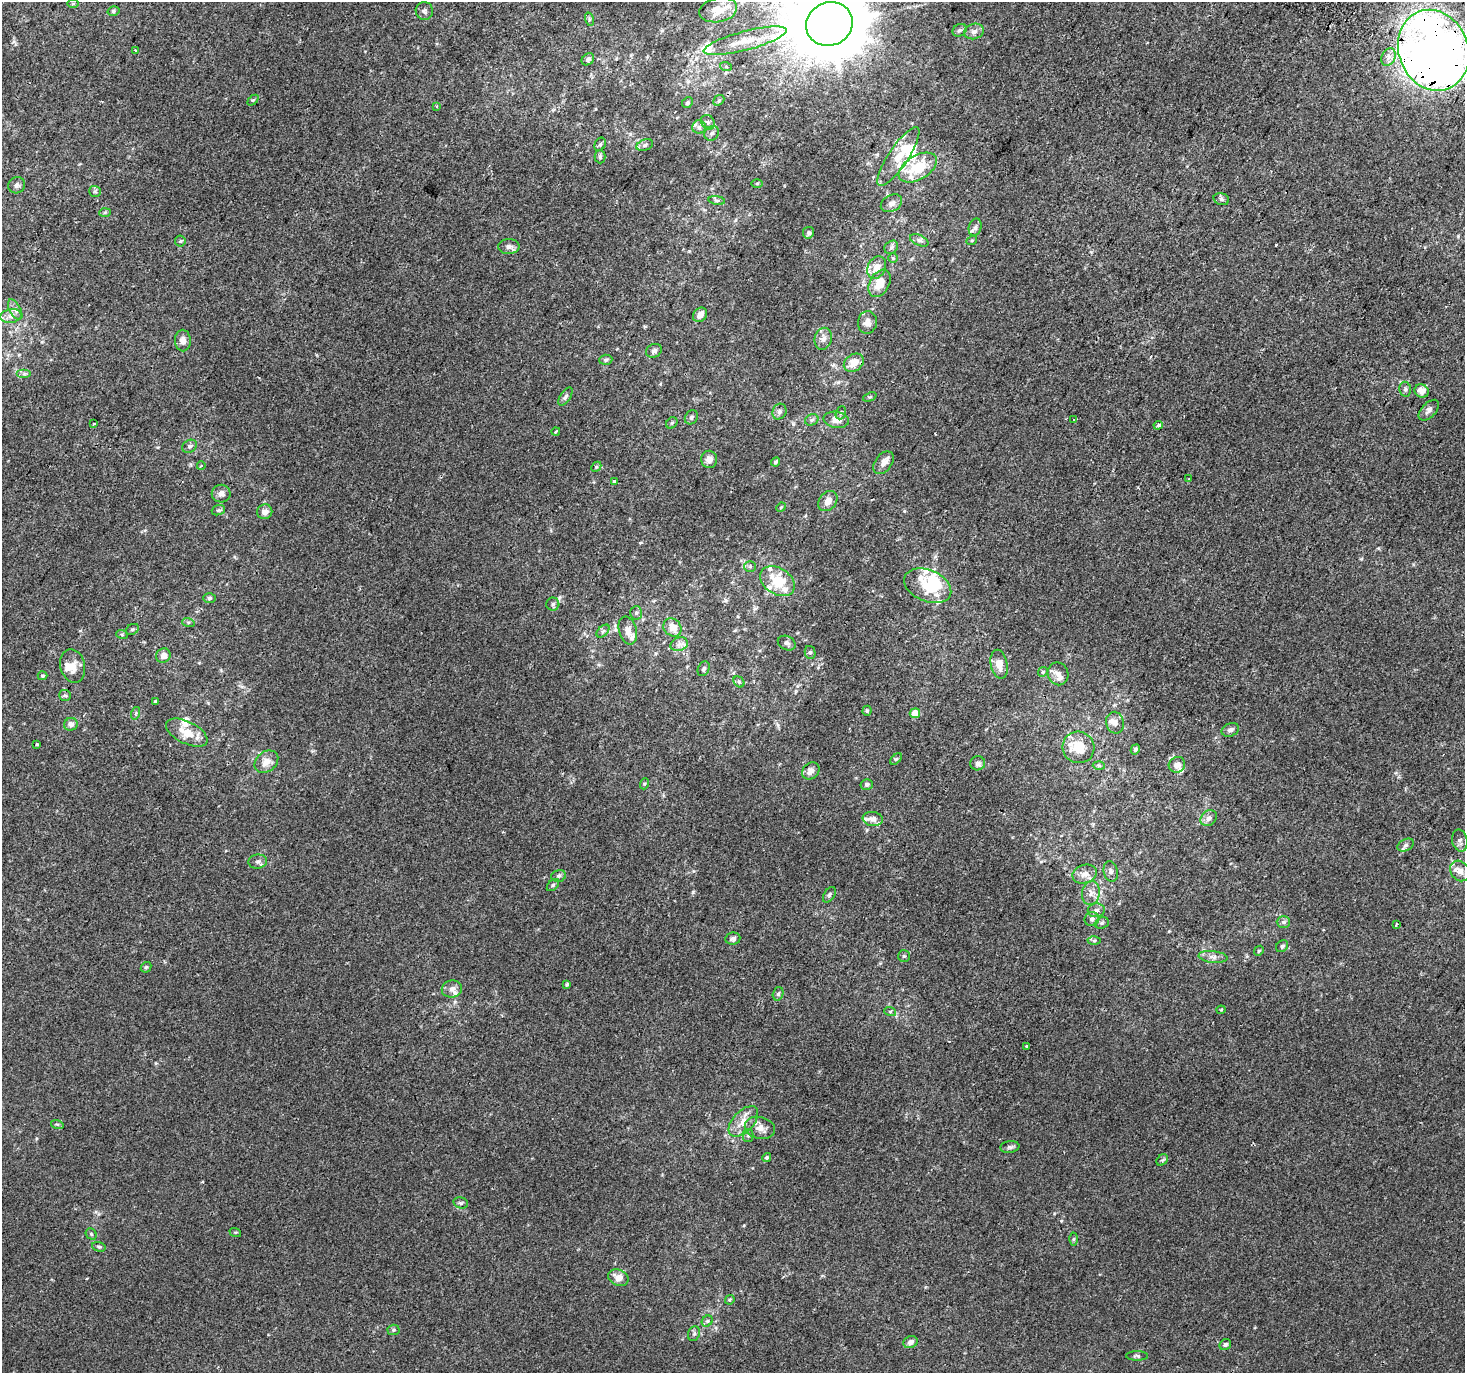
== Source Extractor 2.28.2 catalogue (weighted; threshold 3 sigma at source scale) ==
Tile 10 of 4 x 4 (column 2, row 3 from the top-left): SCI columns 1496-2958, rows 1668-3038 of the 5908 x 6010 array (HDU 1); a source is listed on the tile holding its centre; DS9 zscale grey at full resolution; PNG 1467 x 1375 px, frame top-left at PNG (2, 2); each listed source drawn as its Kron ellipse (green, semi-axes under 4 px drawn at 4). Shown black and unused: <1% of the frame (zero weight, under 2 of 3 exposures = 2% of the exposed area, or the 3 px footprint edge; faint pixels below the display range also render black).
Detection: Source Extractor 2.28.2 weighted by HDU 2 'WHT'; one run over the whole footprint, this tile lists its part. Background 6.26e-04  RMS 0.0036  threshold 0.0164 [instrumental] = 3 sigma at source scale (4.5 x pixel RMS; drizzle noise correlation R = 1.50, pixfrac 1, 0.0396/0.0396 arcsec/px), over >= 5 px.
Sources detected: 205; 5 inside a brighter object's white glare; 1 cosmic-ray / hot-pixel residue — neither listed nor drawn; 25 inside a brighter listed object's ellipse — not listed separately; the other 174 listed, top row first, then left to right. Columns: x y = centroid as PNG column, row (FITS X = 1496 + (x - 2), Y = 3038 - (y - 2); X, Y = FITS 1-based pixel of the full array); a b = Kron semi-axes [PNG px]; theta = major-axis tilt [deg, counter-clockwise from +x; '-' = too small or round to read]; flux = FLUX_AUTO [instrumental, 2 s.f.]
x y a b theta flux
73 4 6 4 0 0.45
718 10 19 12 11 6.8
113 11 6 5 - 0.56
424 11 9 8 - 1.2
589 19 7 4 -73 0.57
829 24 24 21 24 5200
960 30 7 6 - 0.83
974 31 10 7 17 1.7
745 41 43 9 15 8.6
136 50 3 3 - 1.6
1434 50 41 34 -69 360
1389 57 9 6 63 2.3
588 59 7 5 43 0.97
726 67 6 4 -19 0.46
253 100 6 4 43 0.47
719 100 6 4 43 0.56
687 103 6 5 - 0.6
436 106 4 3 - 0.48
708 122 8 6 -53 0.97
699 127 7 6 - 1
712 133 8 6 45 1.1
600 144 7 5 66 0.69
645 145 8 5 21 0.88
600 157 6 5 - 0.74
898 157 35 10 56 7.1
918 168 21 12 31 13
757 183 6 4 1 0.4
17 185 8 8 - 1.2
95 191 6 5 - 0.65
1221 199 8 6 -16 0.83
717 200 8 4 -8 0.73
891 203 11 8 28 1.8
105 212 6 4 3 0.45
975 227 9 6 76 1.1
808 233 6 5 - 0.8
919 240 10 5 -23 0.93
972 240 5 3 - 0.35
180 241 5 5 - 0.56
509 247 11 7 0 1.7
891 247 7 6 - 0.96
893 258 4 4 - 0.39
877 267 12 8 63 3.9
880 283 15 9 61 5.4
15 310 11 5 -62 1.6
700 315 8 6 45 2.4
11 316 11 6 9 1.9
867 322 11 9 83 2.3
823 339 11 8 74 2.1
183 340 11 8 -89 2.1
654 351 8 6 30 1.2
606 360 6 5 - 0.65
854 363 11 8 36 4.4
24 374 7 4 0 0.76
1405 389 7 6 - 0.81
1422 391 7 6 - 3
565 397 10 5 56 1
870 397 7 3 22 0.4
1429 410 12 7 47 1.7
779 412 8 7 - 1.1
841 413 7 5 69 0.61
691 417 7 6 - 0.88
1074 419 3 2 - 0.31
812 420 7 5 24 0.87
836 420 12 8 -9 2.8
672 423 6 5 - 0.61
94 424 3 2 - 0.41
1158 425 5 4 - 1.1
556 431 4 3 - 0.3
190 446 8 6 32 0.85
709 459 8 8 - 2.2
776 462 5 4 - 0.69
883 463 13 8 53 2
201 466 4 2 - 0.29
596 467 6 4 45 0.47
1189 478 3 2 - 0.28
614 481 3 3 - 0.87
221 494 9 9 - 1.8
828 501 11 8 51 2.7
781 507 5 4 - 0.36
218 510 7 5 19 0.54
265 512 7 7 - 2
750 566 6 5 - 0.63
777 581 19 13 -33 11
928 586 24 15 -23 12
209 598 6 5 - 0.69
553 604 6 6 - 0.81
636 613 7 6 - 0.86
188 622 6 4 -18 0.43
672 627 10 8 -45 3.7
132 629 7 5 31 0.62
603 631 8 4 44 0.83
628 631 14 9 -75 2.5
122 634 6 3 -20 0.49
787 643 9 7 -27 1.3
679 644 9 6 20 1.6
810 652 6 5 - 0.68
163 656 7 7 - 2.1
999 664 14 8 -78 3.9
73 666 17 12 -76 4.3
704 669 8 5 64 0.7
1043 672 5 4 - 0.47
1058 674 11 10 - 2.2
43 676 5 3 - 0.45
739 682 6 5 - 0.6
65 695 6 5 - 0.65
155 702 3 3 - 1
867 711 5 4 - 0.57
136 713 6 4 72 0.48
915 713 5 5 - 6.6
1115 723 11 9 -78 2
71 724 7 6 - 1.9
1230 730 9 6 23 1.5
187 733 22 11 -27 5.7
37 744 4 3 - 0.34
1078 747 16 15 - 8.5
1135 749 5 4 - 0.71
896 759 7 4 44 0.52
266 762 13 10 38 3.6
978 763 7 7 - 1.6
1099 765 6 4 -3 0.51
1177 765 8 7 - 2.2
811 771 9 7 42 2
644 784 6 3 71 0.43
867 784 6 5 - 0.86
1209 818 9 7 45 1.6
873 819 10 7 -7 1.9
1460 840 11 7 -78 1.4
1406 845 9 5 27 1
258 862 9 7 8 1.2
1111 871 10 7 -77 1.3
1460 871 11 9 -52 2.7
1085 874 12 9 20 2.9
558 876 7 5 15 0.81
553 885 7 4 45 0.66
1091 893 12 9 79 2.4
829 895 8 5 56 0.67
1096 910 8 7 - 1.4
1092 919 7 7 - 1.1
1283 922 6 5 - 0.86
1102 923 7 5 21 0.7
1396 924 3 3 - 1
733 939 7 6 - 1.1
1094 940 6 4 1 0.55
1282 946 6 5 - 0.79
1259 951 5 4 - 0.46
904 956 6 6 - 0.54
1213 957 14 6 -6 1.7
146 967 6 4 43 0.52
567 985 3 3 - 1.2
452 989 10 8 11 1.9
778 994 7 5 72 0.72
1221 1010 4 4 - 0.33
890 1011 6 4 -18 0.52
1026 1046 3 3 - 0.96
743 1121 18 10 47 4.9
57 1124 6 4 -18 0.5
760 1128 15 11 -14 3
748 1136 6 5 - 0.74
1010 1147 10 6 6 0.85
767 1157 5 4 - 0.6
1162 1160 6 5 - 0.66
461 1203 7 5 -15 0.81
235 1232 6 4 -17 0.33
91 1234 6 5 - 0.47
1074 1239 6 4 89 0.54
99 1247 7 4 -17 0.68
618 1278 10 8 -24 3.4
730 1300 5 4 - 0.41
707 1321 6 5 - 0.6
393 1330 6 5 - 0.59
694 1334 7 6 - 0.81
911 1342 7 6 - 1.5
1225 1345 6 5 - 0.88
1137 1356 11 5 0 0.76
Overlapping masked pixels (flux is a lower limit): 1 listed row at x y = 1434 50
Isophote crosses this tile's border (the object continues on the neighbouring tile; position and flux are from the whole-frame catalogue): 2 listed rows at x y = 829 24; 1434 50
Unlisted compact peaks at least as high as the median listed source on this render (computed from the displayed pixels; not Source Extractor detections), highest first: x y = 693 892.